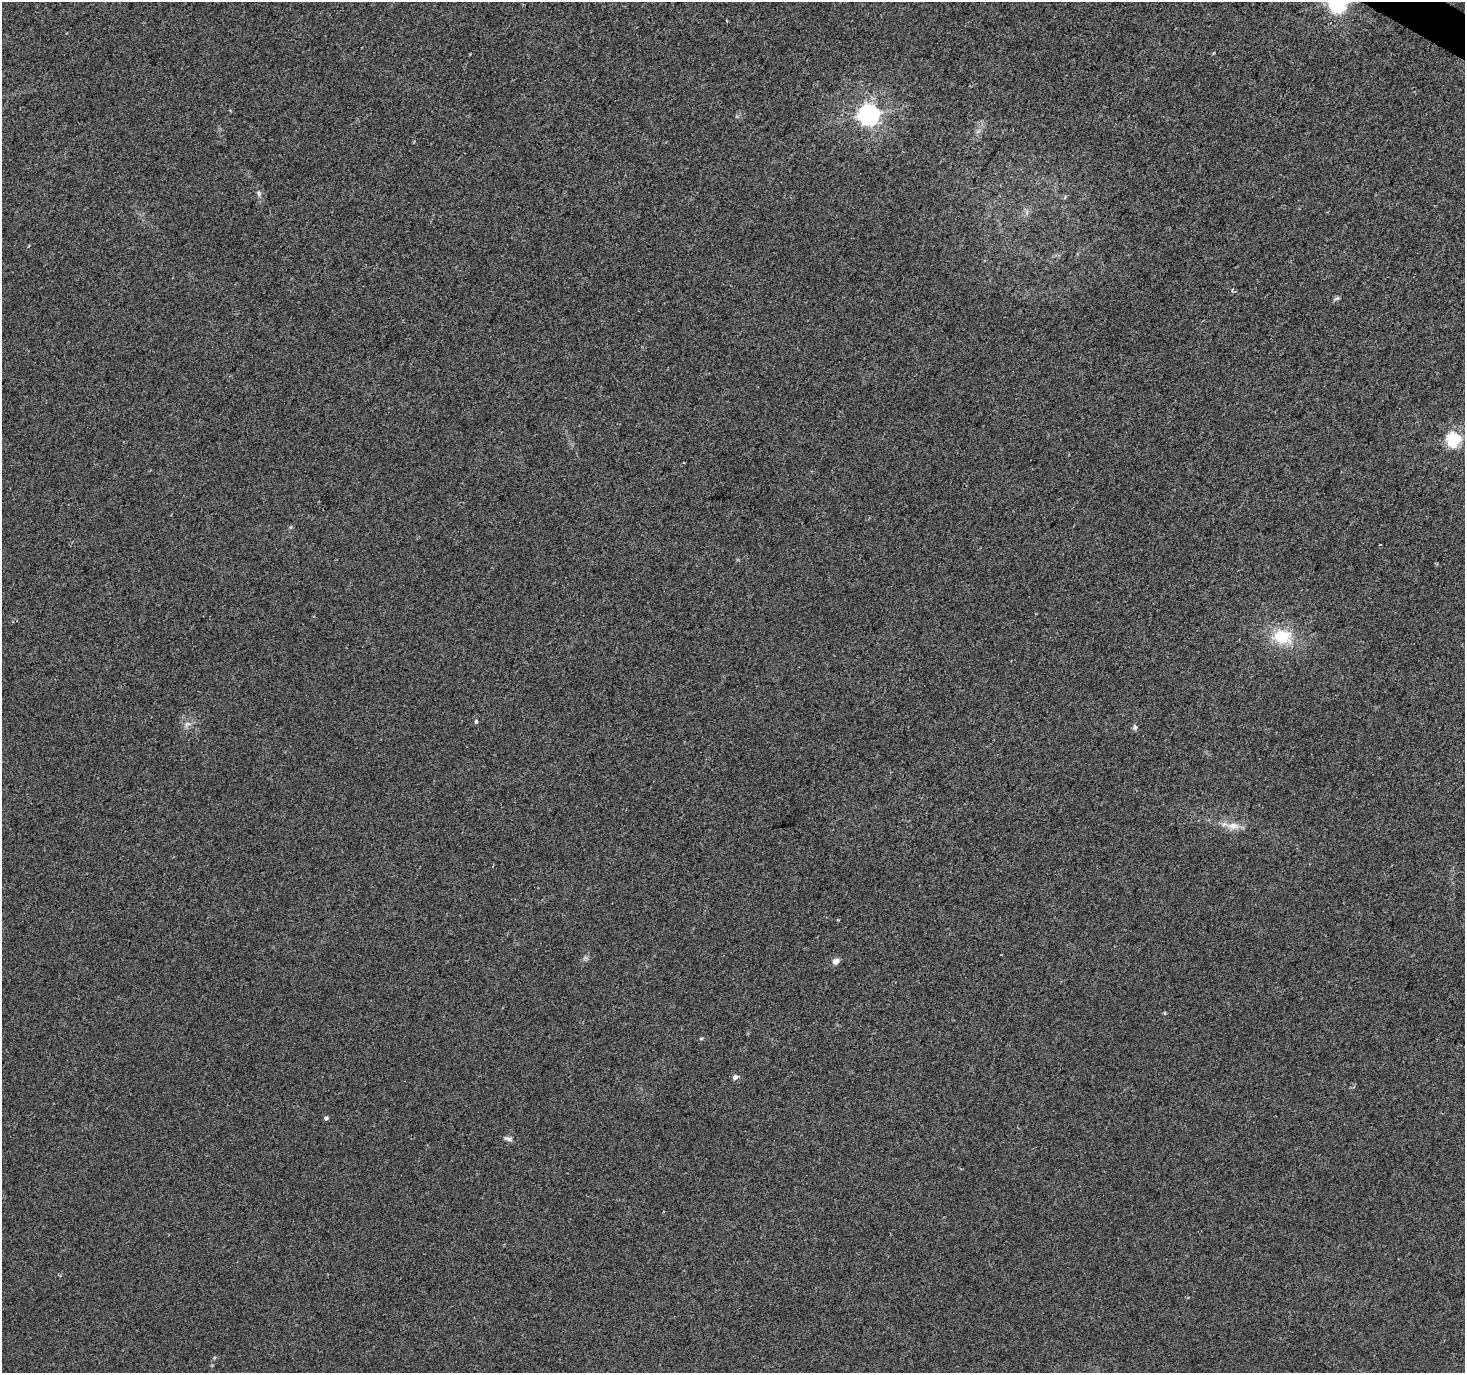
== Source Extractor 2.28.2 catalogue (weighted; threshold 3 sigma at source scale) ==
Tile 10 of 4 x 4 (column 2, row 3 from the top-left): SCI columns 1470-2932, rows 1630-3000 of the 5859 x 5934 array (HDU 1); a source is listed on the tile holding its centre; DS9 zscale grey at full resolution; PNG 1467 x 1375 px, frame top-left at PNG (2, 2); no overlay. Shown black and unused: <1% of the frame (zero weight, under 2 of 3 exposures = <1% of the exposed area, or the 3 px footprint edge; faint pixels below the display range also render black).
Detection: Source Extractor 2.28.2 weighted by HDU 2 'WHT'; one run over the whole footprint, this tile lists its part. Background 0.00727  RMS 0.0046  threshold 0.0209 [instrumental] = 3 sigma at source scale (4.5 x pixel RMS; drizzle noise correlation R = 1.50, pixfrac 1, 0.0396/0.0396 arcsec/px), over >= 5 px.
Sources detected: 20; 1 cosmic-ray / hot-pixel residue — not listed; the other 19 listed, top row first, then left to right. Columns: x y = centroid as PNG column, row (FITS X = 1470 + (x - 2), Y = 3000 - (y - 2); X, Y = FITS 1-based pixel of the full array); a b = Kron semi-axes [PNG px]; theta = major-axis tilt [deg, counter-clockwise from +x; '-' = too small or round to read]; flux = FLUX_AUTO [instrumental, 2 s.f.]
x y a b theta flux
1337 4 7 6 - 190
1214 53 4 3 - 0.45
868 115 7 7 - 290
259 193 7 6 - 1.2
1232 290 4 4 - 0.67
1337 298 8 5 29 0.95
1453 440 6 6 - 91
1282 636 24 19 -7 17
476 721 4 4 - 1
187 724 12 7 13 2.3
1135 728 6 5 - 0.99
1233 826 19 9 -5 5.4
838 920 5 3 - 0.34
835 961 5 4 - 4.5
1164 1013 5 3 - 0.54
701 1038 5 4 - 0.6
735 1077 5 4 - 2.5
326 1118 4 3 - 1.7
509 1139 12 5 -15 1.6
Isophote crosses this tile's border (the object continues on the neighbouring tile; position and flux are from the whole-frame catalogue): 1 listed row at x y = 1337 4